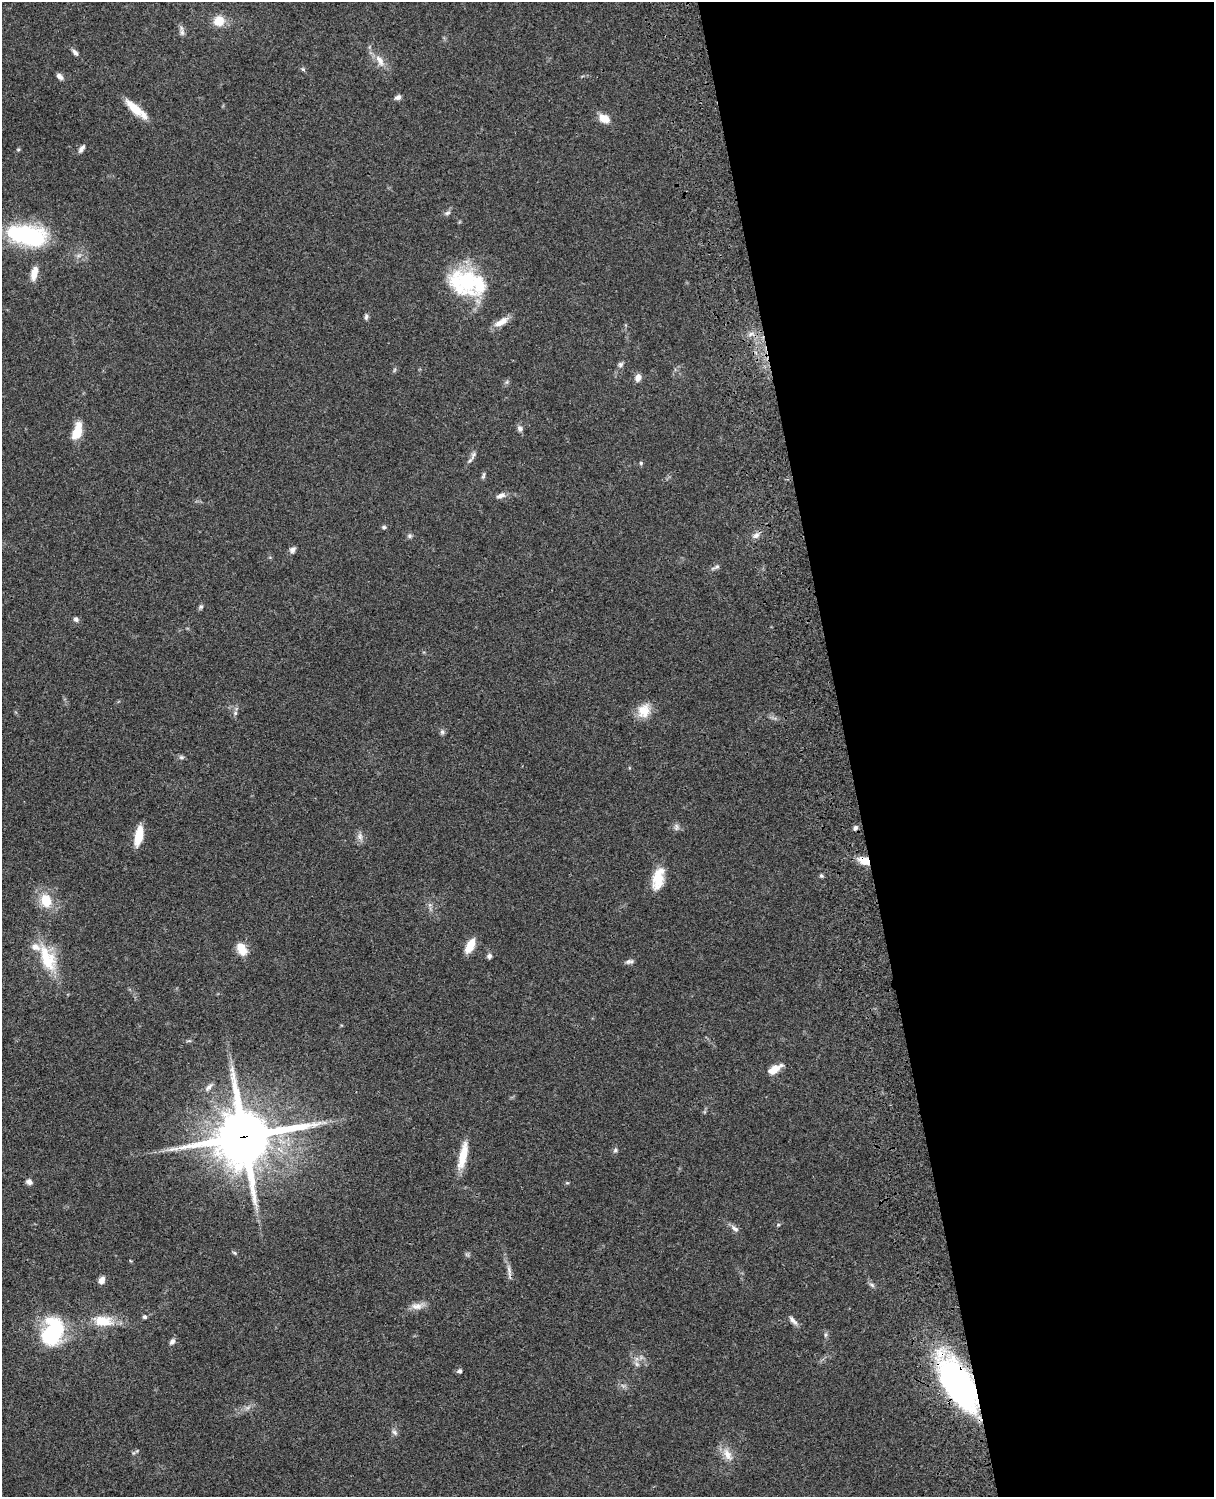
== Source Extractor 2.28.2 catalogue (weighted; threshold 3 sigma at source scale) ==
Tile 8 of 4 x 3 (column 4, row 2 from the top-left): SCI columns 3759-4970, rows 1773-3267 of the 5089 x 4928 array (HDU 1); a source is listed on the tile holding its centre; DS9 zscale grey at full resolution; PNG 1216 x 1499 px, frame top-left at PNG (2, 2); no overlay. Shown black and unused: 30% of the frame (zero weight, under 3 of 4 exposures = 6% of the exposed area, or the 3 px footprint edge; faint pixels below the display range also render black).
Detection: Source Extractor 2.28.2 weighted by HDU 2 'WHT'; one run over the whole footprint, this tile lists its part. Background 0.0756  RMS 0.0057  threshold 0.0259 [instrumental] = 3 sigma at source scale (4.5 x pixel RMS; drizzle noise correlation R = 1.50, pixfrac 1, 0.05/0.05 arcsec/px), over >= 5 px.
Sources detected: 84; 1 too faint to see at this stretch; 1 inside a brighter object's white glare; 1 cosmic-ray / hot-pixel residue — not listed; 3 inside a brighter listed object's ellipse — not listed separately; the other 78 listed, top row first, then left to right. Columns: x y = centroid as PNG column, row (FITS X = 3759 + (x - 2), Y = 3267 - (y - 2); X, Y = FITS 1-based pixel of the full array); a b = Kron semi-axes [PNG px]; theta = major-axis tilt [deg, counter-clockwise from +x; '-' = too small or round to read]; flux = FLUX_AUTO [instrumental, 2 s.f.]
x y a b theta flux
219 21 11 10 - 10
182 32 9 6 -76 1.9
75 52 10 5 -50 1.9
380 61 19 9 -61 6.2
303 69 6 5 - 0.94
60 76 9 5 -39 2.3
398 97 8 5 26 2
134 108 27 9 -43 12
604 118 14 9 -27 6.3
18 149 6 4 1 0.61
81 149 10 5 56 2.2
447 213 9 5 11 1.5
28 235 31 14 -12 92
34 273 17 7 78 6.1
467 281 34 23 -81 41
366 316 7 5 87 1.4
501 322 22 8 30 5.8
751 334 8 5 31 1.9
620 364 8 7 - 1.5
394 370 6 4 71 0.8
638 377 10 7 73 3.1
520 428 9 7 -62 1.8
77 431 18 8 73 13
473 455 14 6 68 2.3
641 463 5 5 - 0.86
483 475 9 4 73 1.1
501 495 13 6 19 2.6
384 527 6 5 - 1
756 535 10 7 32 2.6
409 536 7 5 0 1.2
292 550 8 6 41 1.9
715 567 15 4 26 1.6
201 607 7 5 45 1.1
76 619 7 6 - 1.5
644 711 19 16 64 9.4
235 713 6 5 - 1.1
442 732 7 6 - 1.3
181 757 7 5 19 1.2
676 827 10 7 -83 1.9
855 828 7 5 46 1.4
139 836 19 7 79 14
360 836 11 8 -77 2.7
864 861 14 9 -23 7.5
821 876 5 4 - 1
658 879 26 12 77 13
46 900 14 11 -76 14
470 946 17 8 63 8.2
242 949 17 10 -63 7.9
489 956 6 6 - 1.6
47 959 38 18 -67 24
629 961 11 6 11 1.7
774 1070 14 7 32 7.4
209 1087 13 6 47 2.4
244 1137 20 18 18 3800
615 1150 7 5 84 1.2
463 1156 34 9 77 12
29 1182 7 6 - 2.4
567 1183 6 4 -1 0.66
778 1225 5 4 - 0.67
735 1229 13 7 -39 2.4
234 1253 6 4 -22 0.86
467 1255 7 4 -1 0.99
102 1280 8 6 65 3.3
872 1285 9 5 -28 1.4
417 1306 18 9 4 4.6
144 1317 5 5 - 1.1
793 1320 14 5 -46 2.5
103 1321 18 10 -9 15
53 1333 30 27 83 42
825 1335 6 4 89 1
172 1341 9 6 54 1.9
637 1364 7 6 - 1.6
459 1371 6 5 - 1.6
958 1383 43 19 -60 220
623 1386 7 5 -45 1.4
248 1408 9 4 19 1.7
395 1432 9 5 -45 1.6
728 1454 20 10 -60 6.6
Overlapping masked pixels (flux is a lower limit): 3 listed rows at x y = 864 861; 244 1137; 958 1383